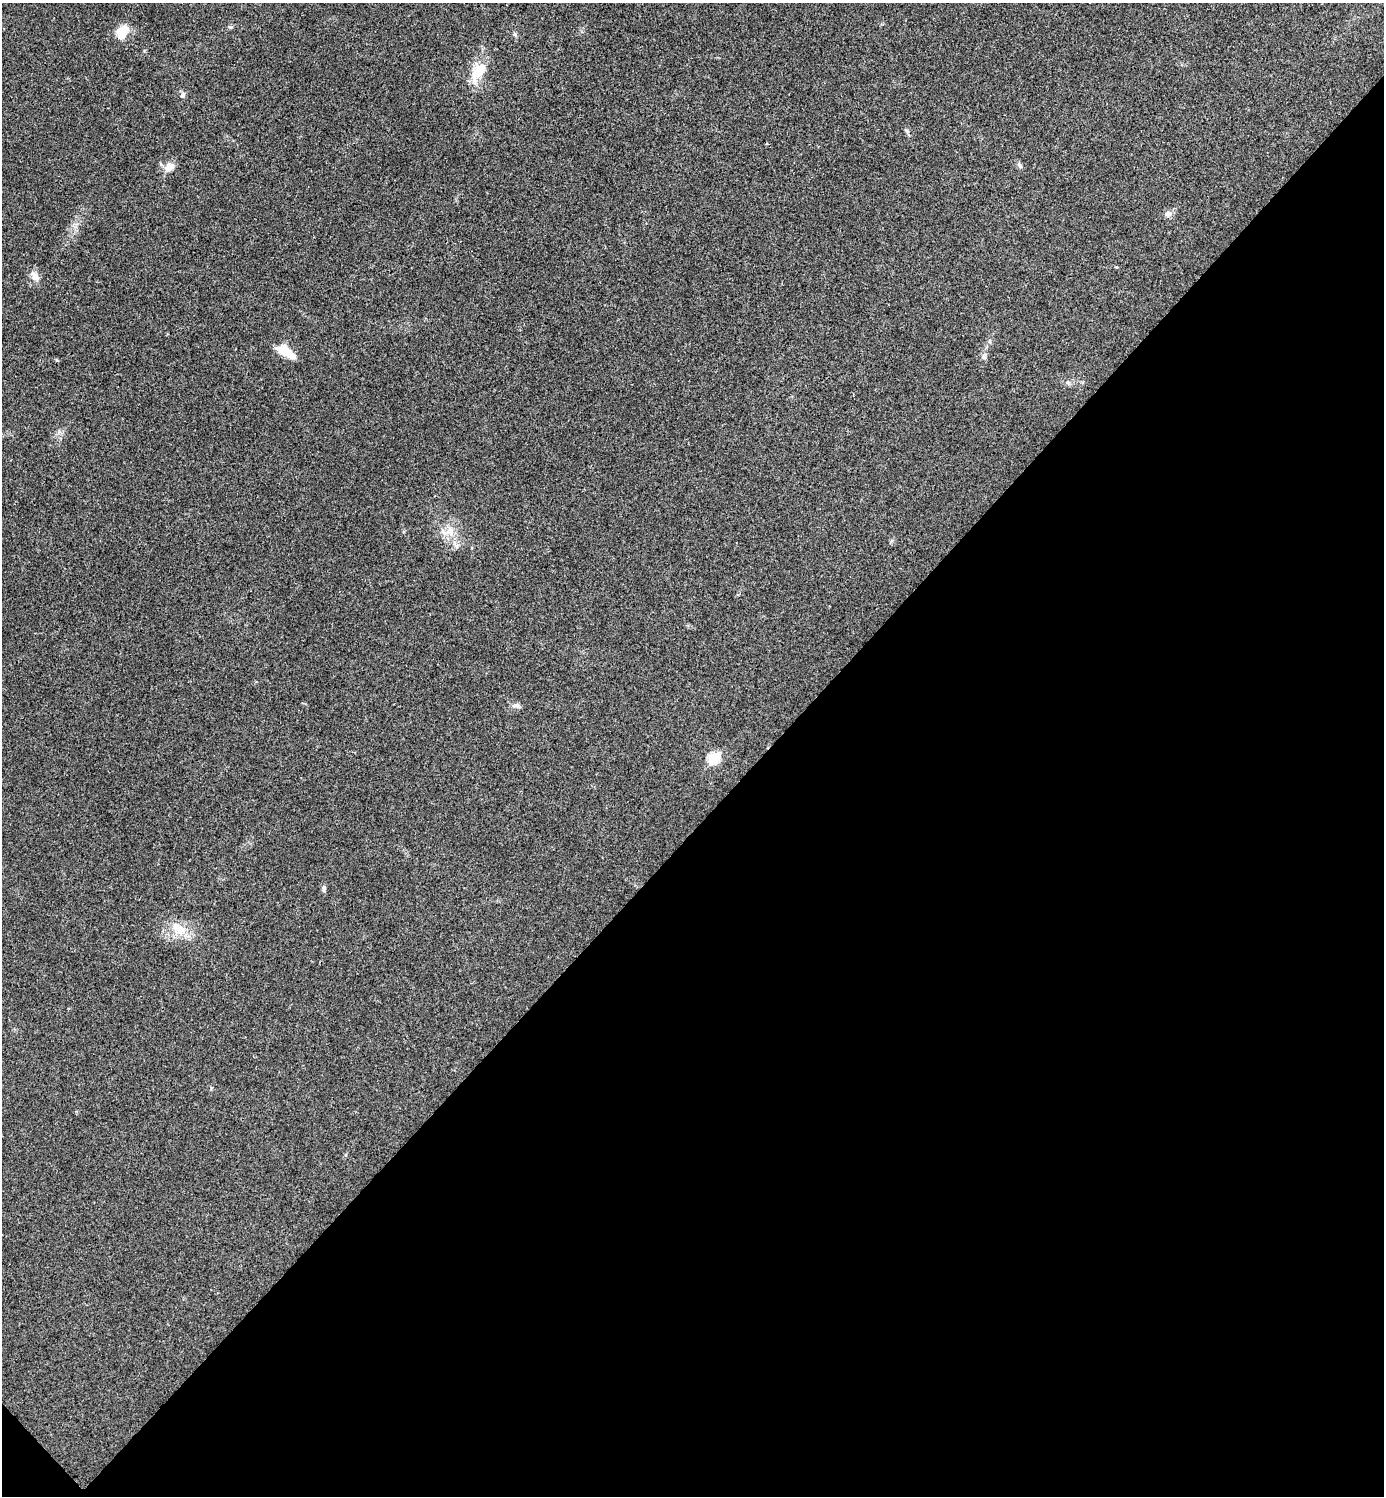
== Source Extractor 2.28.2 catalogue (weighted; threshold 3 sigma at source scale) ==
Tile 15 of 4 x 4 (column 3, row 4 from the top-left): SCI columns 2921-4302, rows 7-1500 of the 5984 x 5984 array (HDU 1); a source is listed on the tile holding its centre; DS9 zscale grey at full resolution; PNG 1386 x 1498 px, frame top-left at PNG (2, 3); no overlay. Shown black and unused: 45% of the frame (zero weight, under 3 of 4 exposures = <1% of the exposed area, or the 3 px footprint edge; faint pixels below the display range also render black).
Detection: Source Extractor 2.28.2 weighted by HDU 2 'WHT'; one run over the whole footprint, this tile lists its part. Background 0.0196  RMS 0.0056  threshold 0.0252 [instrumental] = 3 sigma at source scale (4.5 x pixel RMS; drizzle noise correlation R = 1.50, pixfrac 1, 0.05/0.05 arcsec/px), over >= 5 px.
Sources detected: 16; all 16 listed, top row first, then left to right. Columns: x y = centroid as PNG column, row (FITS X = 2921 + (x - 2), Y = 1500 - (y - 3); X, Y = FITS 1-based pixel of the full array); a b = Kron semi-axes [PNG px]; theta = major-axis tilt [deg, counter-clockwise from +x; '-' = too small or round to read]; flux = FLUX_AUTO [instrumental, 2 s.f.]
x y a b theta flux
122 32 16 10 64 9.4
515 34 6 5 - 0.98
478 71 30 13 55 12
183 95 7 7 - 1.4
1020 166 7 4 -45 1
169 167 14 10 35 4.1
1168 214 9 7 13 2.3
35 276 12 8 -66 3.4
286 352 23 9 -30 9.3
984 357 7 5 -44 1.2
1068 382 6 4 -19 0.94
450 532 12 6 -49 3.7
516 705 12 5 5 1.8
713 758 7 6 - 32
324 888 10 5 87 1.3
180 929 16 13 -70 8.1
Unlisted compact peaks at least as high as the median listed source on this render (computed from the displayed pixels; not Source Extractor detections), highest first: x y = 230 27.